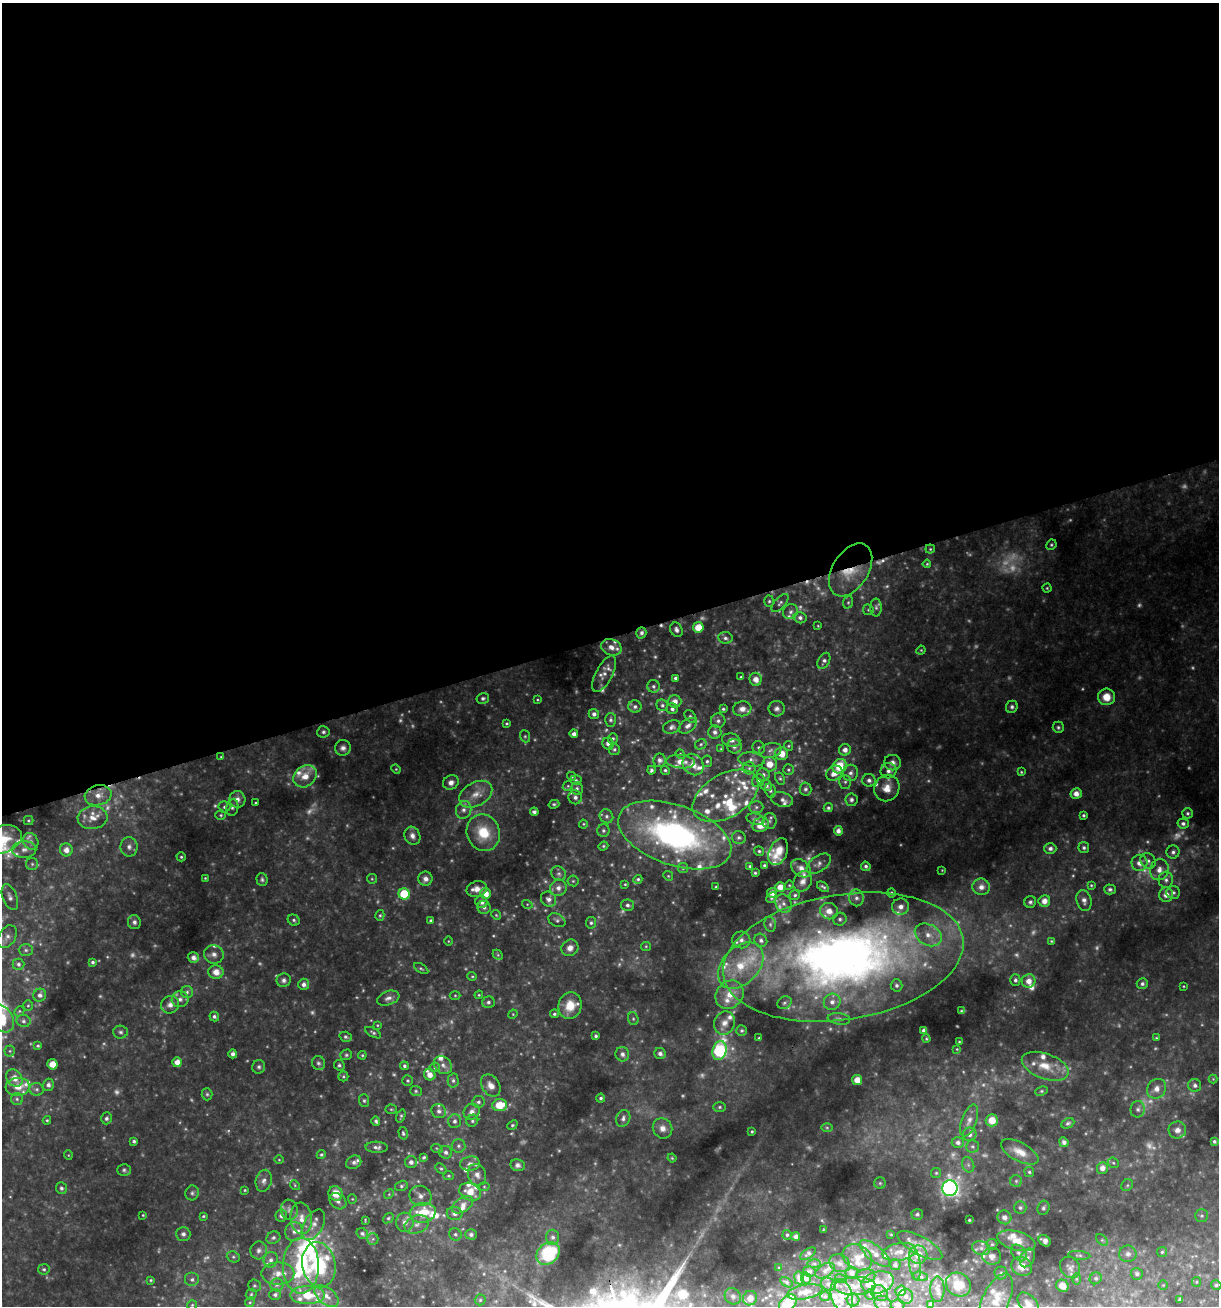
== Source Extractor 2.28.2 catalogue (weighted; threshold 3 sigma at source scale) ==
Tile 2 of 4 x 4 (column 2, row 1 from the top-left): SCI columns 1269-2485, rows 3913-5216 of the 5021 x 5216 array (HDU 1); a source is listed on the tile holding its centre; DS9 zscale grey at full resolution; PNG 1221 x 1308 px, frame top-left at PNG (2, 3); each listed source drawn as its Kron ellipse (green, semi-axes under 4 px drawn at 4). Shown black and unused: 49% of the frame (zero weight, under 2 of 3 exposures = <1% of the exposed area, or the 3 px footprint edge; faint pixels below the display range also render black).
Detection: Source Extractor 2.28.2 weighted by HDU 2 'WHT'; one run over the whole footprint, this tile lists its part. Background 0.173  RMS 0.017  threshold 0.0771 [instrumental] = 3 sigma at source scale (4.5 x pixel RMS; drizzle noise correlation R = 1.50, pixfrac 1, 0.0396/0.0396 arcsec/px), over >= 5 px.
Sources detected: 689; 113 too faint to see at this stretch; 3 cosmic-ray / hot-pixel residue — neither listed nor drawn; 92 inside a brighter listed object's ellipse — not listed separately; the other 481 listed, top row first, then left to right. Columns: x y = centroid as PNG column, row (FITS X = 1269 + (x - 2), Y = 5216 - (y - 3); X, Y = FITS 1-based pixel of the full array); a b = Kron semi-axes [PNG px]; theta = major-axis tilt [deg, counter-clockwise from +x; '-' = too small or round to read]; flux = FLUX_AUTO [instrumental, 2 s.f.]
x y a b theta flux
1051 545 5 5 - 2.9
930 549 4 4 - 2.3
927 564 4 4 - 2.1
851 570 29 18 58 52
1047 588 4 4 - 2.1
769 601 5 5 - 3
848 602 6 5 - 2.9
780 603 11 5 49 5.5
876 608 9 6 -89 5.1
868 610 5 5 - 2.3
790 612 8 7 - 6.1
800 618 6 5 - 6.5
818 626 4 3 - 1.4
698 627 5 5 - 28
676 630 7 6 - 6.9
641 633 6 5 - 5.8
725 638 7 6 - 5.2
611 647 10 8 -23 13
921 650 4 3 - 1.8
824 661 8 5 62 5.6
604 674 20 8 62 13
741 677 4 3 - 2.7
675 678 4 3 - 4.2
756 679 7 6 - 16
653 686 6 6 - 4.7
1106 697 8 8 - 27
483 698 6 5 - 4.4
537 700 3 3 - 1.6
675 701 6 6 - 11
662 705 6 5 - 4.1
635 707 6 6 - 5.7
1012 707 6 6 - 4.6
672 709 5 5 - 5.7
723 709 3 3 - 2.8
742 709 9 7 9 13
777 709 8 7 - 7.2
594 714 5 5 - 6.8
690 716 7 5 -51 3.3
611 720 7 5 89 4.3
718 721 7 7 - 5.9
507 723 4 4 - 2.5
688 726 10 6 37 8.4
672 727 9 6 18 6
1058 727 6 5 - 3.5
323 732 6 5 - 4
715 732 7 6 - 7.9
574 734 4 4 - 7.3
525 736 6 5 - 2.9
613 738 5 5 - 3.5
731 740 9 6 -11 11
608 744 6 5 - 8.4
701 744 6 5 - 3
734 746 7 7 - 8.1
788 746 5 4 - 2.3
343 748 8 7 - 7.5
759 748 6 6 - 4
614 749 5 5 - 3.4
721 749 4 4 - 2.1
770 750 11 7 15 9.2
845 750 6 6 - 11
680 754 5 4 - 2
781 754 7 6 - 26
221 757 4 3 - 1.8
660 760 7 6 - 6.3
752 760 13 7 -6 9.4
707 761 5 5 - 3.7
681 762 14 6 -6 17
892 763 8 7 - 11
769 764 7 7 - 23
693 765 11 9 -50 18
839 766 8 6 50 52
749 768 6 6 - 5.1
396 769 5 4 - 1.9
651 770 4 3 - 3.5
665 770 4 4 - 3
788 770 5 5 - 2.8
889 771 8 7 - 9.3
1021 772 4 4 - 2.1
834 773 9 7 32 16
850 773 8 7 - 8.5
763 775 6 6 - 5.8
305 776 12 10 38 21
572 776 4 4 - 3
780 778 6 4 -61 2.9
576 780 5 5 - 3
869 780 6 6 - 6.9
758 781 6 6 - 4.3
451 782 8 7 - 9.1
845 782 7 6 - 4.5
766 785 6 5 - 6.3
568 786 5 4 - 2.4
577 788 6 6 - 4.2
887 788 13 12 - 22
805 789 6 6 - 4.4
770 791 7 5 -73 4.1
476 794 18 12 29 25
1076 794 6 5 - 13
98 795 14 10 14 20
725 796 36 21 31 69
575 797 7 6 - 7.2
237 799 8 8 - 10
782 800 11 7 -14 7.4
851 800 6 6 - 5
256 803 3 2 - 1.7
554 804 5 4 - 3.1
224 807 6 5 - 4.1
232 807 8 6 81 5
756 807 7 6 - 5
828 808 5 4 - 3.5
464 810 9 7 74 8.7
534 812 4 4 - 5.4
1187 813 5 5 - 3.7
221 815 5 4 - 2.6
1083 815 3 3 - 3
606 816 7 6 - 5.2
93 818 15 11 5 22
756 819 9 5 -11 5.2
28 820 5 4 - 2.2
769 821 8 7 - 5.4
1183 823 6 5 - 5.4
583 824 4 4 - 1.9
761 825 8 7 - 27
603 830 6 6 - 3.8
838 831 4 4 - 7.6
483 833 18 16 -68 61
675 835 59 30 -19 510
412 836 9 7 -63 9.9
739 837 7 6 - 4.9
2 840 21 13 19 60
31 842 9 7 -62 8
603 846 5 4 - 2.4
129 847 9 8 - 9.2
1050 848 6 5 - 6.6
1084 848 5 5 - 4.4
24 849 12 8 1 13
66 850 6 6 - 14
759 851 5 4 - 3.3
778 852 14 9 66 32
1173 852 6 6 - 5.2
181 857 4 4 - 2.5
1148 861 8 7 - 7
1139 863 8 8 - 13
32 864 6 6 - 3.9
819 864 13 8 35 8.5
764 865 3 3 - 2.6
750 866 4 3 - 2.7
866 866 5 4 - 4.3
683 868 5 5 - 3
801 868 11 8 -37 12
942 870 3 3 - 1.4
1159 870 10 9 - 14
755 873 4 3 - 2.4
559 874 8 7 - 5
668 876 5 4 - 2.1
205 878 3 3 - 1.5
262 879 6 5 - 4
372 879 5 5 - 2.2
425 879 7 7 - 8.8
638 879 4 4 - 3.3
1166 880 8 7 - 6.7
573 881 5 5 - 2.5
803 881 11 8 58 11
625 884 3 3 - 1.9
789 885 4 4 - 1.8
1091 885 4 4 - 2.1
716 887 3 3 - 1.9
780 887 5 5 - 17
823 887 7 3 -35 3.6
981 887 9 8 - 12
558 888 9 8 - 10
477 889 10 7 14 14
1110 889 6 5 - 4.3
1173 892 7 6 - 4.7
772 893 5 5 - 12
891 893 5 4 - 3.6
404 894 5 5 - 86
485 894 5 5 - 20
795 895 5 4 - 3.4
1166 895 7 7 - 16
10 897 14 7 -69 8.2
771 898 6 5 - 3.6
856 898 8 7 - 8.3
548 899 8 7 - 8.5
1084 900 10 7 -76 8.8
1044 901 6 5 - 15
481 902 6 5 - 9.2
1030 902 6 5 - 4.5
527 904 5 3 - 1.8
783 904 9 7 -64 7.6
627 905 6 5 - 5.2
484 907 6 6 - 5.1
901 907 9 8 - 12
829 911 9 8 - 20
380 915 5 4 - 2.7
496 915 5 4 - 2.3
840 919 7 6 - 4.8
294 920 6 5 - 3.8
557 920 9 6 -27 4.8
431 921 4 4 - 3.8
134 922 7 6 - 5.8
591 923 6 5 - 3.5
770 924 7 5 -77 4
928 935 14 10 -29 24
7 937 12 8 61 11
741 940 9 8 - 10
761 940 7 6 - 6
448 941 4 3 - 1.5
1051 941 4 4 - 1.9
646 946 5 4 - 2.1
570 948 9 8 - 11
26 950 7 6 - 4.6
214 954 10 9 - 10
498 955 6 4 -46 2.4
843 957 121 62 9 1700
193 958 6 5 - 9.3
93 962 4 4 - 3.9
18 964 6 5 - 4.7
741 966 27 18 47 78
421 968 8 4 -32 2.8
216 972 7 7 - 19
472 976 4 4 - 2
284 980 7 6 - 6.5
1015 980 5 5 - 4.6
1029 981 7 6 - 16
304 984 5 5 - 7.8
1142 984 5 5 - 5
896 985 6 5 - 4.9
1183 986 3 2 - 1.4
187 992 6 6 - 4.5
40 995 6 6 - 7.5
455 995 5 3 - 1.9
479 995 4 4 - 1.9
729 995 15 13 47 32
388 998 11 7 19 8.7
180 999 8 8 - 8.2
488 1002 6 5 - 5
832 1002 8 8 - 10
784 1003 7 6 - 5
170 1005 9 8 - 11
28 1006 5 4 - 2.4
570 1006 13 11 75 32
19 1011 5 4 - 2.4
962 1011 4 3 - 2.5
513 1014 5 4 - 1.8
554 1014 4 4 - 3.4
214 1016 5 4 - 4.2
2 1018 15 10 -56 60
633 1019 6 5 - 3.1
839 1019 11 5 -8 5.7
23 1021 7 6 - 4.8
724 1023 12 10 66 14
377 1025 4 4 - 2
924 1030 4 3 - 4.2
742 1031 5 5 - 3.1
120 1032 7 6 - 4.7
373 1033 9 4 -29 3.8
596 1036 3 3 - 4.1
346 1037 6 5 - 3.5
759 1038 3 2 - 1.5
1156 1038 4 4 - 2.1
926 1039 4 3 - 1.9
959 1042 3 2 - 1.4
38 1046 3 3 - 2.4
957 1049 4 4 - 1.5
719 1050 9 7 74 260
10 1051 5 5 - 2.8
233 1054 4 4 - 7.3
622 1054 7 6 - 7
660 1054 6 5 - 7.2
346 1055 6 5 - 3.1
362 1055 4 4 - 2.2
177 1062 5 4 - 15
318 1063 7 6 - 4.5
52 1064 5 5 - 26
339 1065 5 5 - 3.5
443 1065 10 8 -46 9.9
404 1066 4 4 - 3.7
1045 1066 24 12 -20 36
259 1067 7 6 - 4.6
435 1067 5 4 - 2.7
430 1075 6 5 - 14
343 1076 5 5 - 2.6
14 1078 9 7 -51 16
1213 1079 4 4 - 1.6
857 1080 5 5 - 23
408 1081 5 5 - 3
453 1081 7 5 -89 4.6
48 1085 6 5 - 6.8
491 1085 12 8 -55 15
1195 1085 6 6 - 5.4
18 1087 12 9 5 20
37 1089 7 6 - 4.9
1157 1089 10 9 - 14
416 1091 6 5 - 2.9
1041 1091 6 4 26 2.7
207 1094 6 5 - 3.3
601 1098 4 4 - 3.7
17 1099 6 6 - 4
364 1101 6 5 - 3.6
478 1102 6 6 - 4.6
500 1105 7 6 - 46
720 1107 6 5 - 3.3
391 1109 5 5 - 2.2
1138 1109 8 7 - 6.8
439 1111 7 7 - 6.1
472 1112 8 7 - 10
401 1116 7 3 72 2.6
106 1118 6 5 - 4.3
623 1118 9 7 64 7.2
47 1120 4 3 - 2.2
992 1120 6 6 - 25
376 1121 5 4 - 4.1
454 1121 7 6 - 6
472 1121 6 5 - 3.3
969 1121 17 7 70 13
1068 1123 7 5 26 3.7
512 1125 5 4 - 2.5
827 1127 6 4 -1 2.5
663 1128 10 9 - 13
1177 1130 9 8 - 11
752 1131 3 3 - 2.1
403 1133 6 4 -75 3.4
969 1134 7 6 - 7.2
134 1141 4 3 - 3.7
1214 1141 3 3 - 3.3
1064 1142 5 4 - 7
958 1143 6 5 - 6.2
458 1146 7 6 - 4.5
972 1146 6 6 - 4.4
377 1147 11 5 -2 6.4
437 1149 6 4 -21 2.2
446 1152 6 6 - 6.2
1020 1152 21 9 -28 23
68 1155 4 4 - 1.6
321 1155 5 4 - 3.2
424 1157 3 3 - 2.9
672 1158 4 4 - 2.1
279 1160 5 3 - 1.5
354 1162 8 6 30 6.2
411 1162 6 6 - 7.8
1113 1163 6 5 - 2.9
470 1164 10 7 8 9.3
518 1165 7 6 - 6.1
968 1165 8 6 -70 4.8
441 1168 6 4 -46 2.8
1102 1168 6 5 - 12
124 1170 7 6 - 3.9
1029 1172 5 5 - 3
936 1173 5 5 - 2.7
477 1175 11 9 -70 12
448 1176 5 4 - 2.6
264 1181 11 8 76 9.2
1016 1181 6 6 - 3.4
880 1183 5 5 - 2.9
295 1185 5 4 - 2.2
1127 1185 6 5 - 3
401 1186 6 5 - 3.4
484 1186 5 3 - 1.8
61 1188 6 5 - 3.8
950 1188 8 7 - 710
245 1190 3 3 - 1.8
470 1192 11 8 -25 29
192 1193 7 6 - 4.6
335 1193 7 7 - 27
389 1194 5 4 - 2.2
420 1196 11 10 - 12
352 1199 4 4 - 1.6
338 1201 9 7 -41 8
463 1205 12 7 34 12
1020 1208 6 6 - 4.6
1043 1208 7 6 - 4.2
289 1210 10 8 -80 8.7
423 1213 13 10 11 55
455 1213 8 6 -13 8.2
917 1214 5 5 - 4
143 1215 3 3 - 1.7
203 1216 4 3 - 2.2
281 1216 6 6 - 6.9
1202 1216 6 6 - 4.1
1004 1217 7 6 - 11
301 1218 16 11 -84 23
388 1218 6 4 39 2.9
365 1220 3 2 - 1.6
969 1220 3 3 - 1.9
405 1222 9 8 - 13
417 1224 13 8 21 14
313 1225 16 9 60 16
823 1230 4 2 - 1.7
294 1232 9 9 - 11
362 1233 6 5 - 4.4
183 1234 7 7 - 6.2
455 1234 6 6 - 4.1
471 1234 6 5 - 5.7
891 1234 4 3 - 1.9
787 1235 5 4 - 3.2
796 1236 4 4 - 8
553 1237 7 6 - 7.1
273 1238 7 6 - 5.2
373 1239 6 6 - 3.9
1102 1240 7 4 -44 3.2
1016 1241 20 9 -15 27
1045 1241 6 5 - 7.7
992 1244 5 5 - 2.7
920 1245 25 9 -29 18
981 1248 9 6 -15 7.9
259 1250 9 8 - 8.5
899 1252 17 8 10 20
1162 1252 5 5 - 2.9
548 1253 13 10 41 120
875 1253 19 7 -40 19
1019 1253 9 6 -50 5.9
808 1254 9 4 34 4
1128 1254 9 8 - 7.8
918 1255 9 9 - 22
1079 1255 11 4 -5 3.6
992 1256 9 8 - 11
233 1257 7 5 -21 4
857 1257 16 12 -33 25
1027 1258 10 7 62 6.6
271 1260 8 7 - 7.8
840 1263 11 8 -27 9.2
814 1264 7 4 -1 3.3
915 1264 16 6 -83 9.6
319 1265 23 16 -79 110
895 1265 5 5 - 4.6
301 1266 28 18 90 190
1022 1266 11 9 -26 19
779 1267 3 2 - 1.1
1070 1268 11 9 -54 7.9
44 1269 6 5 - 3.2
809 1271 6 5 - 4
825 1271 10 6 31 6
278 1273 16 11 0 24
852 1273 6 6 - 7.2
1001 1273 6 6 - 4.1
1137 1274 6 6 - 4.6
866 1276 9 6 2 4.9
920 1276 7 4 -6 2.9
799 1278 6 4 -81 7.4
806 1278 6 5 - 6.5
1096 1278 6 5 - 3.8
192 1279 7 7 - 6.5
841 1279 6 3 -17 2.3
1076 1279 5 4 - 1.9
151 1280 4 3 - 2.3
786 1282 7 4 -34 2.9
878 1282 16 11 14 21
1196 1282 5 4 - 2.3
828 1284 8 6 -30 5.7
277 1285 6 6 - 5.5
958 1285 13 11 -36 29
1163 1285 4 4 - 1.9
1216 1285 5 4 - 3.1
254 1286 6 6 - 3.3
855 1286 21 9 2 18
1062 1286 6 6 - 13
937 1289 13 7 90 8.5
901 1291 5 5 - 11
805 1292 18 7 11 12
879 1293 9 7 -36 7.9
251 1294 6 5 - 3.2
275 1294 6 5 - 5.6
307 1295 17 9 0 51
842 1295 16 10 -74 24
870 1295 5 4 - 2.3
326 1296 14 8 -39 15
733 1296 8 7 - 6.9
825 1296 5 5 - 2.7
906 1297 7 7 - 6.3
750 1298 7 7 - 14
480 1300 5 5 - 2.6
853 1300 6 6 - 4.6
996 1300 28 13 64 47
1180 1300 4 3 - 3.9
250 1302 5 4 - 2.4
788 1303 10 7 42 56
883 1303 9 7 -31 6
930 1304 4 3 - 2
1028 1304 13 8 -48 14
192 1305 5 5 - 2.3
898 1305 7 5 -6 5.2
Overlapping masked pixels (flux is a lower limit): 2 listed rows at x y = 851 570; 641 633
Isophote crosses this tile's border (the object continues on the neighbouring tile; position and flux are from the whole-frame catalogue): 5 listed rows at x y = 2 840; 2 1018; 788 1303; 1028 1304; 898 1305